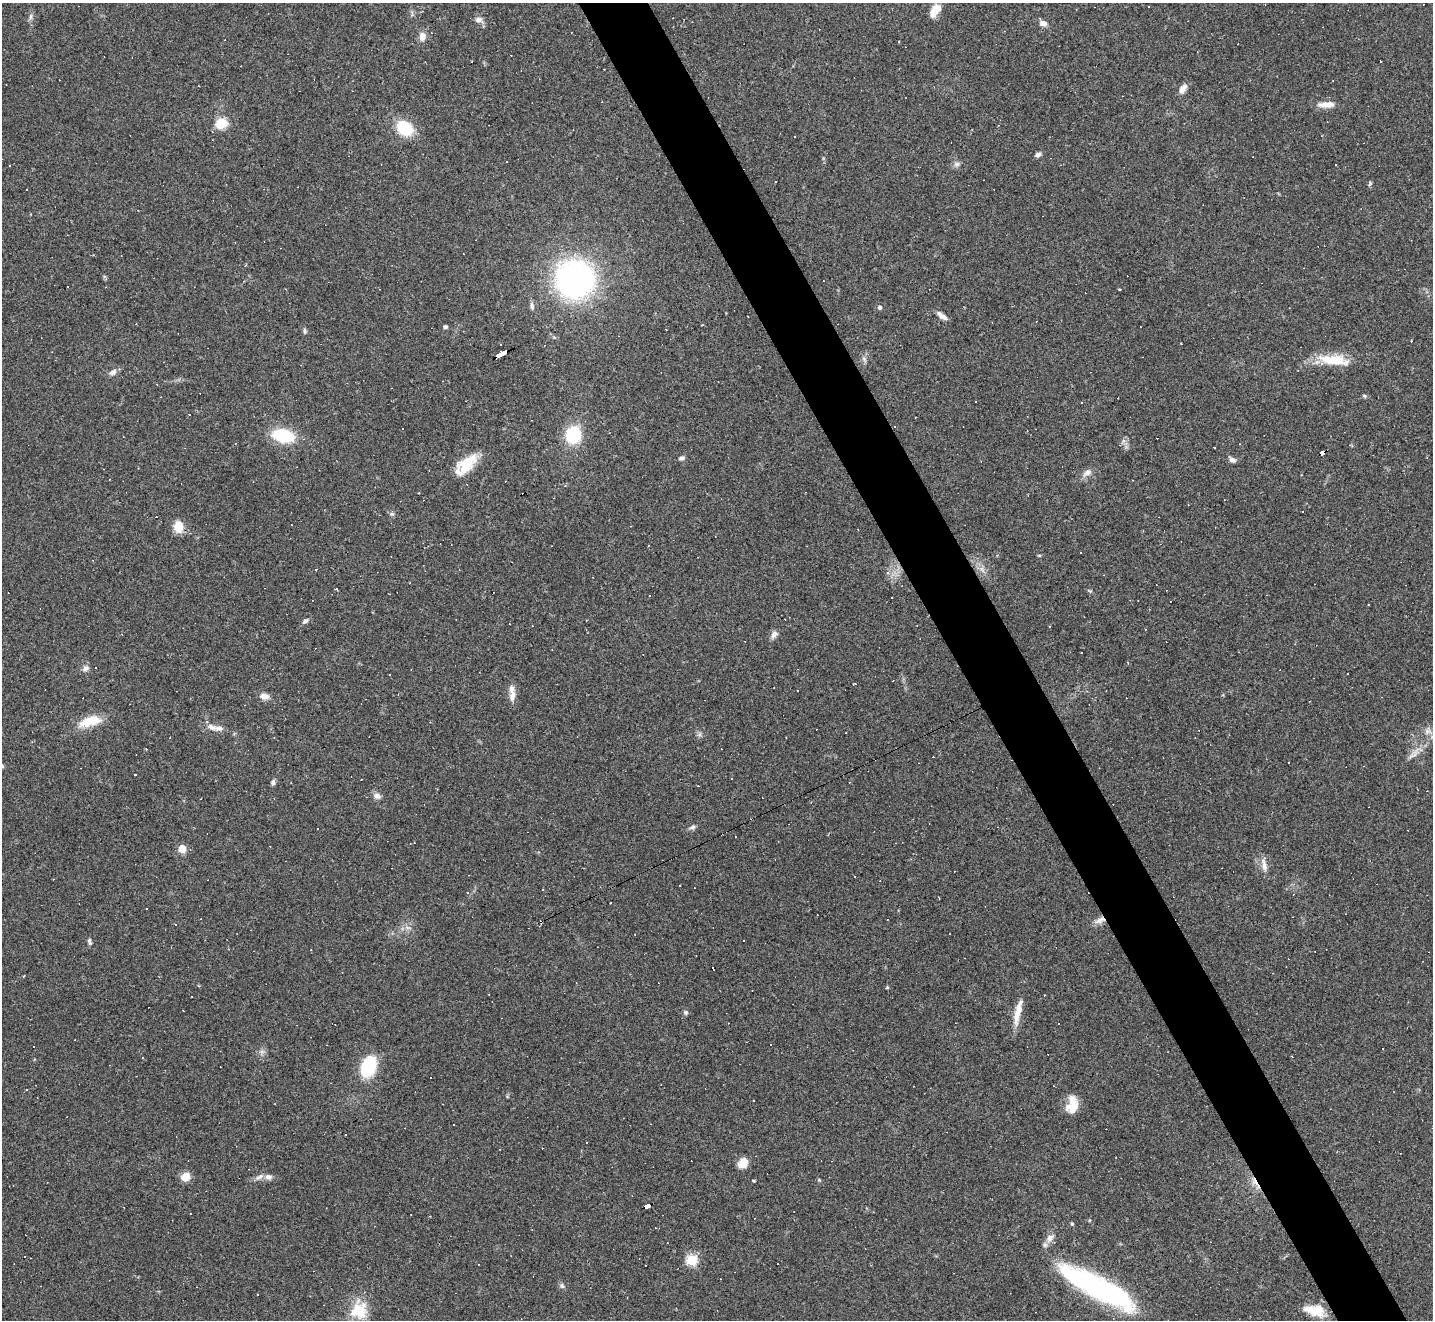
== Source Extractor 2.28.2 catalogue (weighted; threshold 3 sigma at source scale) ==
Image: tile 6 of 4 x 4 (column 2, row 2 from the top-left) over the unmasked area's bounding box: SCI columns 1431-2861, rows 2924-4241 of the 5722 x 5712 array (HDU 1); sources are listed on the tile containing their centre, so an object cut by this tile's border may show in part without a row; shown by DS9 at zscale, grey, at full resolution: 1 PNG px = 1 image px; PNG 1435 x 1322 px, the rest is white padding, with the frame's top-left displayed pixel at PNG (2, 3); no overlay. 5% of this frame is shown black and not used: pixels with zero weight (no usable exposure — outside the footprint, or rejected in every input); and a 3 px margin inside the footprint's outer edge (the drizzle kernel's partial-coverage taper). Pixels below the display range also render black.
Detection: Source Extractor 2.28.2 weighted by HDU 2 'WHT'; one run over the whole footprint, this tile lists its part. Background 0.0823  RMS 0.0065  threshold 0.0293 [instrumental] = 3 sigma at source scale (4.5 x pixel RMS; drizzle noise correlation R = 1.50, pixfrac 1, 0.05/0.05 arcsec/px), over >= 5 px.
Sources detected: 191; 1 inside a brighter object's white glare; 89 cosmic-ray / hot-pixel residue — not listed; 7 inside a brighter listed object's ellipse — not listed separately; the other 94 listed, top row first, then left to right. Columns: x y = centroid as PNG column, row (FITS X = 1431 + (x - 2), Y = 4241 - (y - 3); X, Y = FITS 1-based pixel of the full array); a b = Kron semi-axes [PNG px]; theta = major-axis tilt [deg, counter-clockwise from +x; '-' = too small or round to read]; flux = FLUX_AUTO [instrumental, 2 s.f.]
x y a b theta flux
936 9 15 10 45 7.1
31 17 9 4 81 1.6
479 20 10 8 -3 3
1043 23 9 6 -21 3.2
422 36 12 8 86 4
1381 61 3 3 - 4.7
1183 89 11 7 59 4.4
1326 105 22 7 2 6.7
221 123 14 11 6 11
404 128 20 15 -38 21
1038 154 7 5 18 2
957 164 9 6 2 2
9 165 3 2 - 0.9
1370 184 8 4 87 0.97
575 279 30 29 - 210
68 287 3 3 - 0.76
532 305 9 6 -80 2
880 307 5 4 - 1.8
942 316 13 5 -38 3.8
446 327 4 4 - 1.7
305 331 7 5 -89 1.3
501 353 13 3 24 120
864 359 9 4 -55 1.5
1334 360 40 12 -7 20
113 371 11 6 61 3.4
1364 396 6 4 -43 0.88
975 401 3 2 - 0.76
283 435 17 11 -13 37
573 435 15 13 78 31
1214 448 3 2 - 1.2
1322 452 6 3 22 61
682 458 8 5 15 1.7
1232 460 9 6 -30 2.1
466 465 30 14 44 18
1087 473 14 7 32 3.9
109 479 3 2 - 0.43
392 514 6 5 - 1.2
178 526 12 9 88 11
1080 553 3 3 - 3
1039 555 6 3 -18 0.64
982 569 11 4 -56 2.5
887 573 6 5 - 1.5
336 589 3 3 - 1.3
1368 604 3 3 - 1.1
305 621 8 5 35 1.8
774 634 11 7 58 2.8
86 668 9 7 31 2.5
389 674 3 2 - 0.7
855 683 3 3 - 2.4
797 690 3 2 - 0.46
264 696 12 8 -6 3.8
512 696 17 8 80 4.4
90 721 31 12 15 15
212 727 14 7 -20 4
1428 731 9 7 47 2.7
700 734 7 4 71 1.2
146 749 3 2 - 0.45
1413 754 22 6 43 4.9
1288 762 3 2 - 0.67
273 782 7 5 89 1.7
377 796 10 7 -25 2.9
692 827 8 6 9 1.9
317 829 3 3 - 2.8
182 849 5 5 - 18
1264 867 11 7 -80 3.5
543 889 2 2 - 0.47
611 903 3 2 - 0.79
146 909 3 3 - 3.7
1100 920 15 7 21 4.3
407 927 7 4 -19 1.6
89 941 10 5 -80 1.4
887 987 5 4 - 0.66
686 1012 7 6 - 1.4
1018 1012 38 7 79 9.3
1059 1024 3 3 - 13
143 1058 3 2 - 0.59
368 1067 18 12 68 39
431 1078 3 3 - 15
27 1089 3 3 - 6.1
1072 1105 21 12 81 11
743 1163 9 8 - 9.2
185 1177 11 9 34 6.6
268 1177 9 7 2 2.9
754 1181 4 3 - 0.86
647 1206 6 4 19 65
191 1213 3 2 - 0.44
1072 1224 5 4 - 0.84
1050 1238 14 8 49 4.3
692 1260 5 5 - 47
562 1286 7 6 - 1.6
1100 1290 69 19 -26 140
257 1295 3 2 - 0.58
359 1311 33 14 -64 15
1313 1311 28 10 -20 11
Overlapping masked pixels (flux is a lower limit): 4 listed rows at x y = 501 353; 1322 452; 1100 920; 647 1206